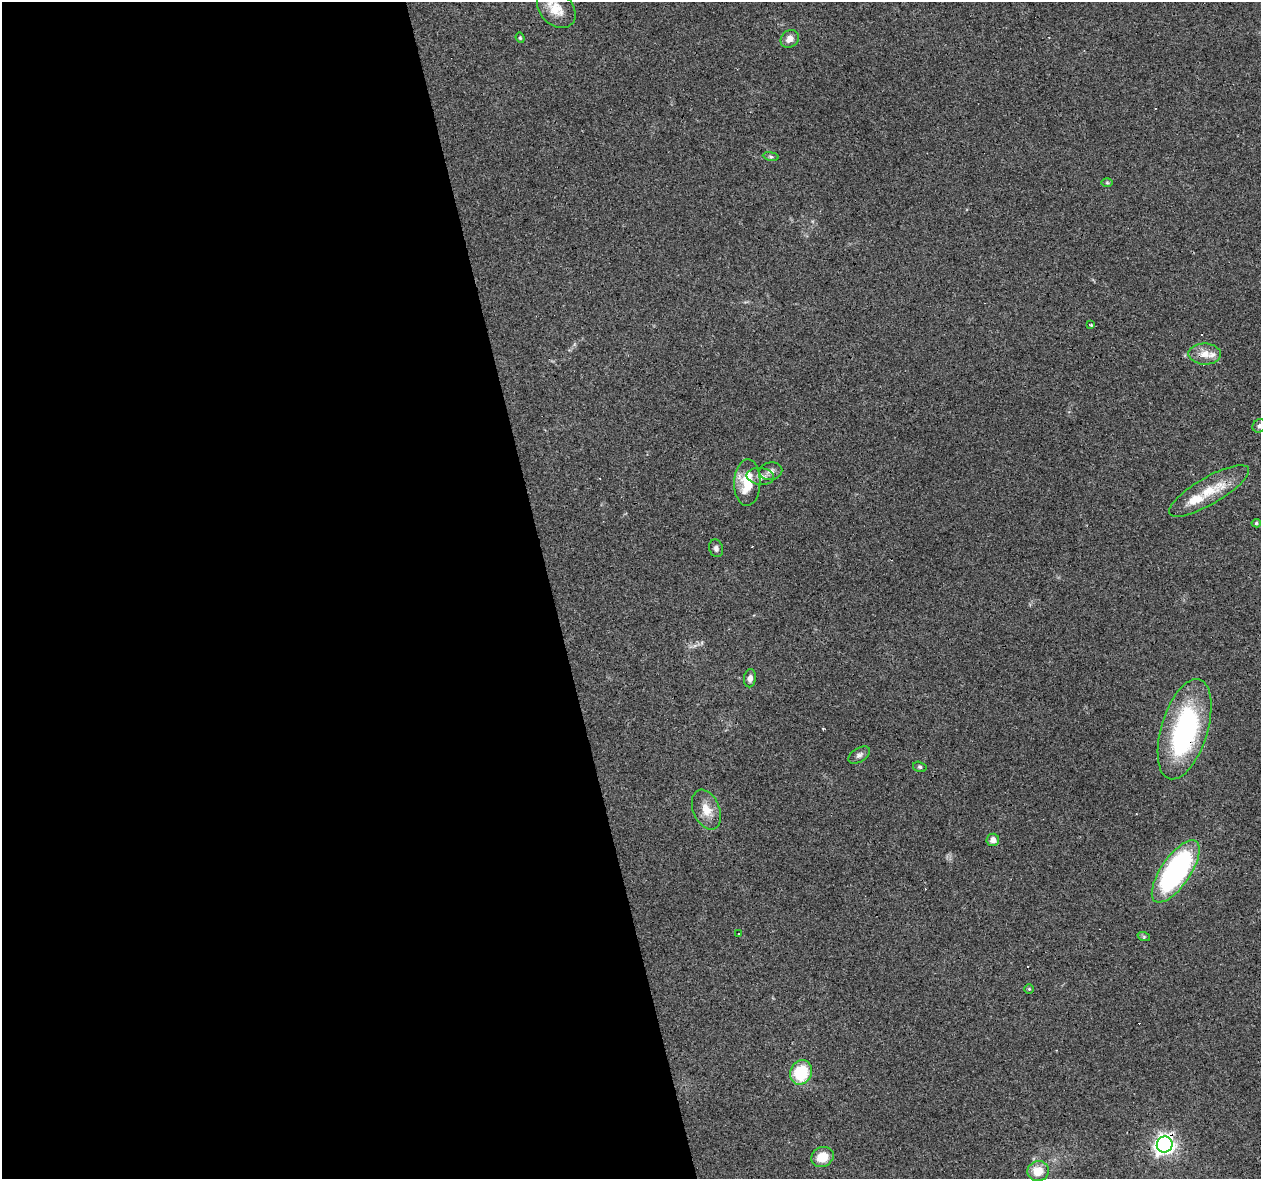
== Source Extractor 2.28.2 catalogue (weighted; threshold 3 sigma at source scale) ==
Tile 9 of 4 x 4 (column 1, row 3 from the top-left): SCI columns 1-1259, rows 1261-2437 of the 5036 x 4824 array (HDU 1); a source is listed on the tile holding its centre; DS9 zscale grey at full resolution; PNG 1263 x 1181 px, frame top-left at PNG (2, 2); each listed source drawn as its Kron ellipse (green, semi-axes under 4 px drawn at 4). Shown black and unused: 44% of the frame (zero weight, under 3 of 4 exposures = <1% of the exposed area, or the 3 px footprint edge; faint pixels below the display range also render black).
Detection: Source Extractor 2.28.2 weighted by HDU 2 'WHT'; one run over the whole footprint, this tile lists its part. Background 0.102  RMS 0.0062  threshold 0.0279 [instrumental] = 3 sigma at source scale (4.5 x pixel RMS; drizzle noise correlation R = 1.50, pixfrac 1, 0.0396/0.0396 arcsec/px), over >= 5 px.
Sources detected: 34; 1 inside a brighter object's white glare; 3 cosmic-ray / hot-pixel residue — neither listed nor drawn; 2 inside a brighter listed object's ellipse — not listed separately; the other 28 listed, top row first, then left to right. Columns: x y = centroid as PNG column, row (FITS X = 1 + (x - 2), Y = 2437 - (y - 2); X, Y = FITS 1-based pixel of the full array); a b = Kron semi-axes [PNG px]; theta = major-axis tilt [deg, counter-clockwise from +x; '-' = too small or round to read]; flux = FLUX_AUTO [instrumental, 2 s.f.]
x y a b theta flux
556 9 22 16 -43 11
520 38 5 4 - 0.72
790 39 10 8 42 4.1
771 156 8 4 -9 1.1
1107 183 6 4 -1 0.76
1091 325 3 2 - 0.67
1205 354 16 10 -2 6.6
1259 426 7 6 - 1.6
771 471 11 9 12 3.2
760 476 14 8 -7 4.6
747 483 23 13 89 19
1209 491 45 13 30 19
1256 523 5 4 - 1
716 548 9 7 -69 2.1
750 678 9 6 81 2.8
1185 729 52 23 73 110
859 755 12 7 31 2.3
920 767 7 5 -15 1
706 810 21 13 -68 9
993 840 6 6 - 3.8
1176 871 36 14 56 120
738 934 2 2 - 0.55
1144 937 6 4 -18 0.88
1029 989 5 5 - 0.71
801 1072 12 10 66 28
1165 1144 8 7 - 280
822 1157 11 10 - 10
1038 1171 11 10 - 9.5
Overlapping masked pixels (flux is a lower limit): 2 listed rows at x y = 1185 729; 1165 1144
Isophote crosses this tile's border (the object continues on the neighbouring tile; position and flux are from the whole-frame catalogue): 2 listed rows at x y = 556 9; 1259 426